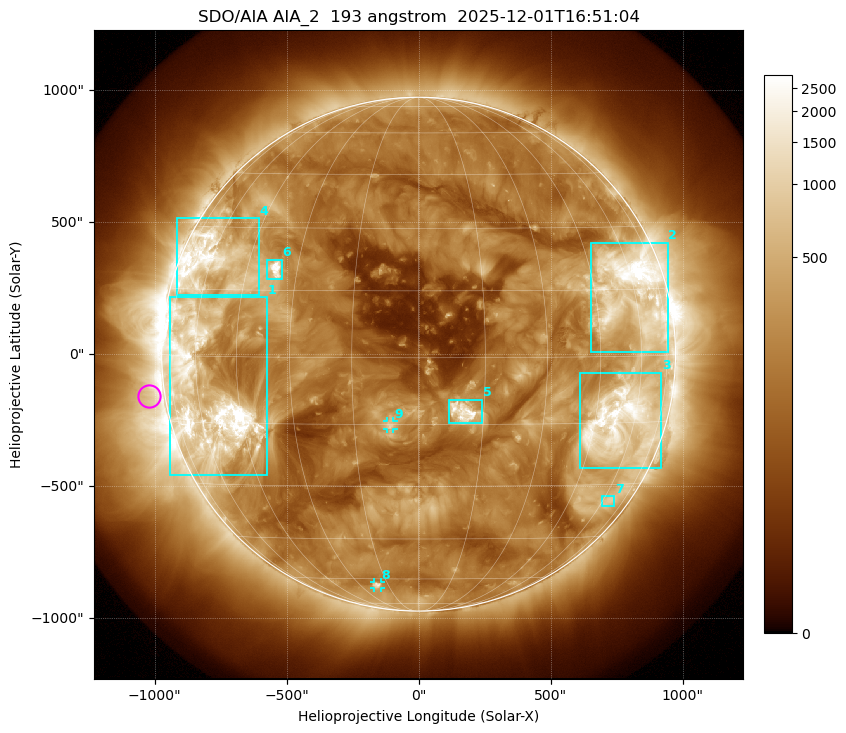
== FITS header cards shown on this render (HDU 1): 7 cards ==
TELESCOP= 'SDO/AIA '           / For AIA: SDO/AIA
INSTRUME= 'AIA_2   '           / For AIA: AIA_ATA1, AIA_ATA2, AIA_ATA3 or AIA_AT
WAVELNTH=                  193 / [angstrom] Wavelength
WAVEUNIT= 'angstrom'           / Wavelength unit: angstrom
DATE-OBS= '2025-12-01T16:51:04.835' / [ISO] Date when observation started; ISO 8
CTYPE1  = 'HPLN-TAN'           / CTYPE1: HPLN
CTYPE2  = 'HPLT-TAN'           / CTYPE2: HPLT

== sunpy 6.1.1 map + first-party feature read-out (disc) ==
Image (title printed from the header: SDO/AIA AIA_2  193 angstrom  2025-12-01T16:51:04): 1024 x 1024 px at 2.4 arcsec/px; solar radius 973 arcsec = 406 px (full disc in frame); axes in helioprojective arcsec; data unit not stated in the header (colour bar unlabelled)
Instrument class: DISC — disc imager (sunpy class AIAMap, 193 A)
Bright regions (active regions / flare kernels): reference = the median radial profile (limb darkening/brightening removed); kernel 9 px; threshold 5 sigma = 514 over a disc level ~192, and >= 1.15x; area >= 12 px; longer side >= 10 px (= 24 arcsec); searched inside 0.97 R_sun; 9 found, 9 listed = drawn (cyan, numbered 1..; 2 of them under ~33 arcsec drawn as corner ticks so the feature stays visible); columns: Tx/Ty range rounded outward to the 5 arcsec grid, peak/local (2 s.f.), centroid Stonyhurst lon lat
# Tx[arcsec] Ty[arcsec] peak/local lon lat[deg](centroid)
1 -945..-575 -455..215 21 -57 -8
2 650..945 5..425 20 +58 +14
3 610..920 -430..-70 13 +54 -15
4 -915..-605 225..515 10 -60 +21
5 115..240 -260..-170 16 +10 -12
6 -575..-515 280..360 16 -36 +20
7 690..745 -575..-535 3.5 +63 -34
8 -170..-145 -885..-865 5.4 -21 -63
9 -120..-95 -285..-255 6.3 -7 -15
Off-limb structures (1.02-1.3 R_sun): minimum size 162 px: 3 found; the strongest spans PA ~60..135 deg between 1.02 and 1.3 R_sun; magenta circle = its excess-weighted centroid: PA ~100 deg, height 1.06 R_sun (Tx ~-1020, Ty ~-155 arcsec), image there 2.4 x the reference